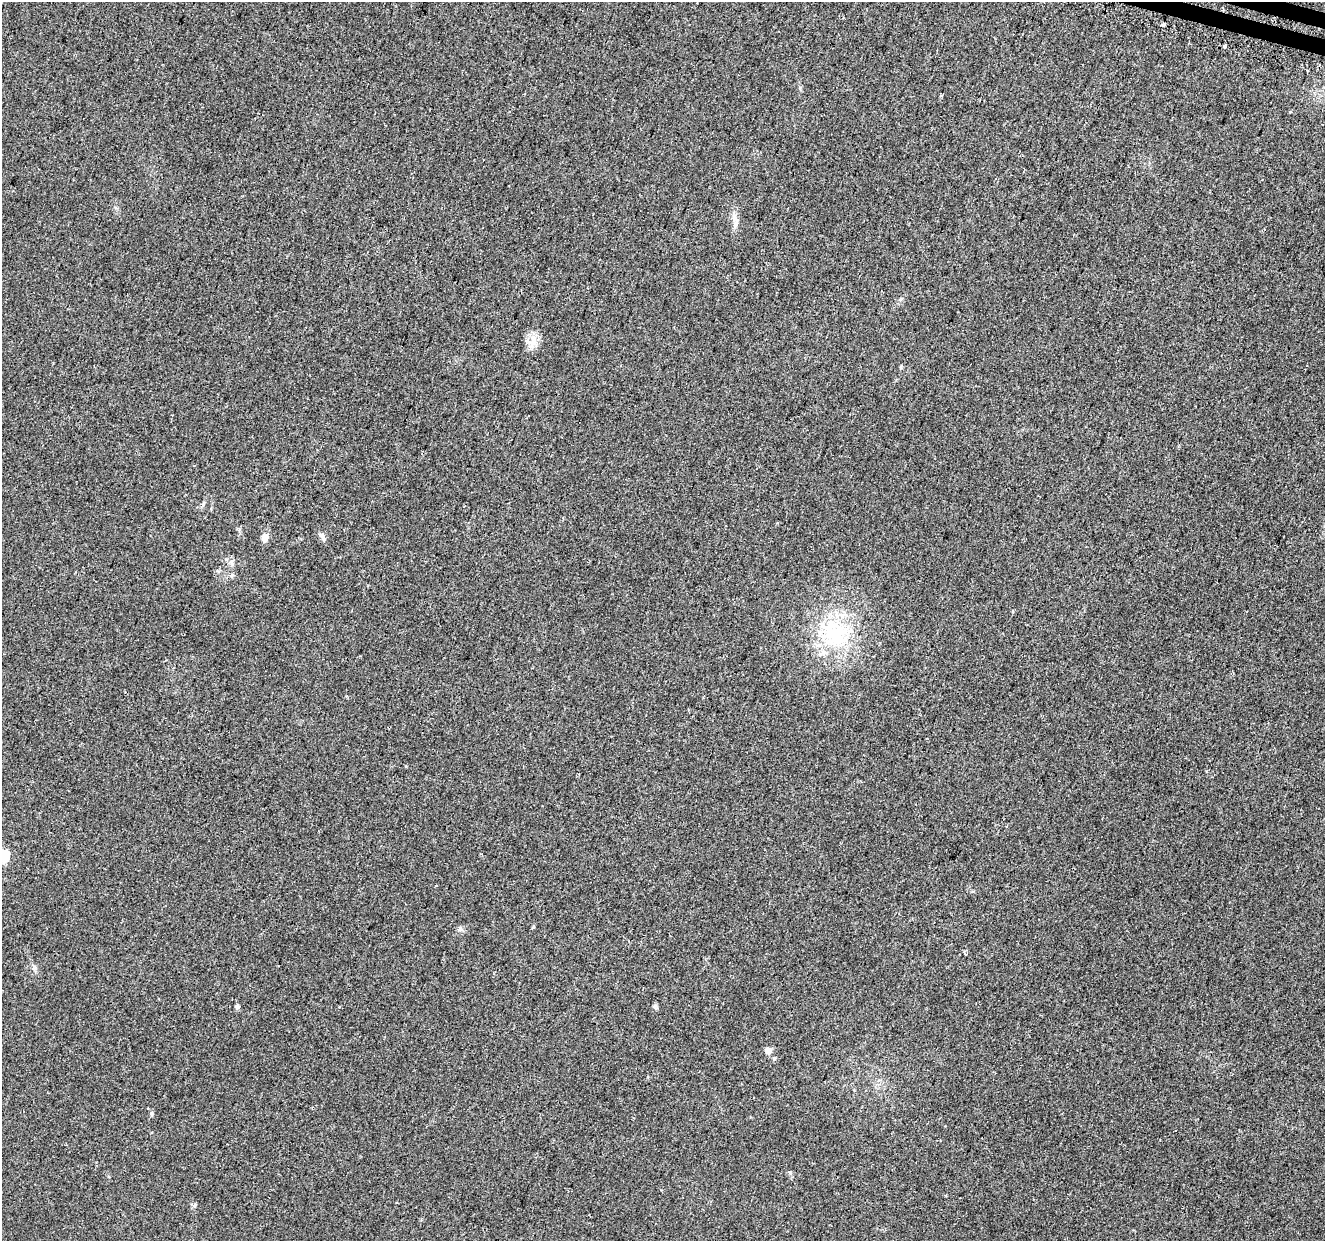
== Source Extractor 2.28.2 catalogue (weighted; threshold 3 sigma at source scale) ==
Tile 10 of 4 x 4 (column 2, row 3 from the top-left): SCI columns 1361-2683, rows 1572-2810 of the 5424 x 5592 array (HDU 1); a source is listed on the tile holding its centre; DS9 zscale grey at full resolution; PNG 1327 x 1243 px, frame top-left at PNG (2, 2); no overlay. Shown black and unused: <1% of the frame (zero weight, under 2 of 3 exposures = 3% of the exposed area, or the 3 px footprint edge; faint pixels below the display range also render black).
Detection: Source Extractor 2.28.2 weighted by HDU 2 'WHT'; one run over the whole footprint, this tile lists its part. Background 0.0309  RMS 0.0073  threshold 0.0328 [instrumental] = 3 sigma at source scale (4.5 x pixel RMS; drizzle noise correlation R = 1.50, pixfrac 1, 0.0396/0.0396 arcsec/px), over >= 5 px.
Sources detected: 19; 1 cosmic-ray / hot-pixel residue — not listed; the other 18 listed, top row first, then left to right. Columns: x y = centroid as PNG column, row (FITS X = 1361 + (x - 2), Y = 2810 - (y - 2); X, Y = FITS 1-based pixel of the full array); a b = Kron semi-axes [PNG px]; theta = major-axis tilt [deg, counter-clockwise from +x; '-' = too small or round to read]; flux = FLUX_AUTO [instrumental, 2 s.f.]
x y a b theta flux
1224 47 3 3 - 5.1
1290 112 5 3 - 1.1
736 223 8 6 -84 2.6
533 339 14 6 -85 5.3
901 367 6 3 72 0.77
203 504 6 5 - 1.2
322 536 9 6 -59 2.5
264 538 7 6 - 5.6
835 634 42 34 -87 60
3 856 6 6 - 69
460 929 8 6 13 1.8
965 953 4 3 - 1.2
237 1007 5 5 - 1.9
655 1007 8 4 -42 1.1
768 1051 5 5 - 8.2
774 1059 5 4 - 0.93
151 1114 6 4 -89 1
195 1205 6 4 71 1
Isophote crosses this tile's border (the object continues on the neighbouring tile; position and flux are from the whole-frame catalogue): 1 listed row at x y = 3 856
Unlisted compact peaks at least as high as the median listed source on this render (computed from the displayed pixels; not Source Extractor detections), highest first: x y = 34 968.